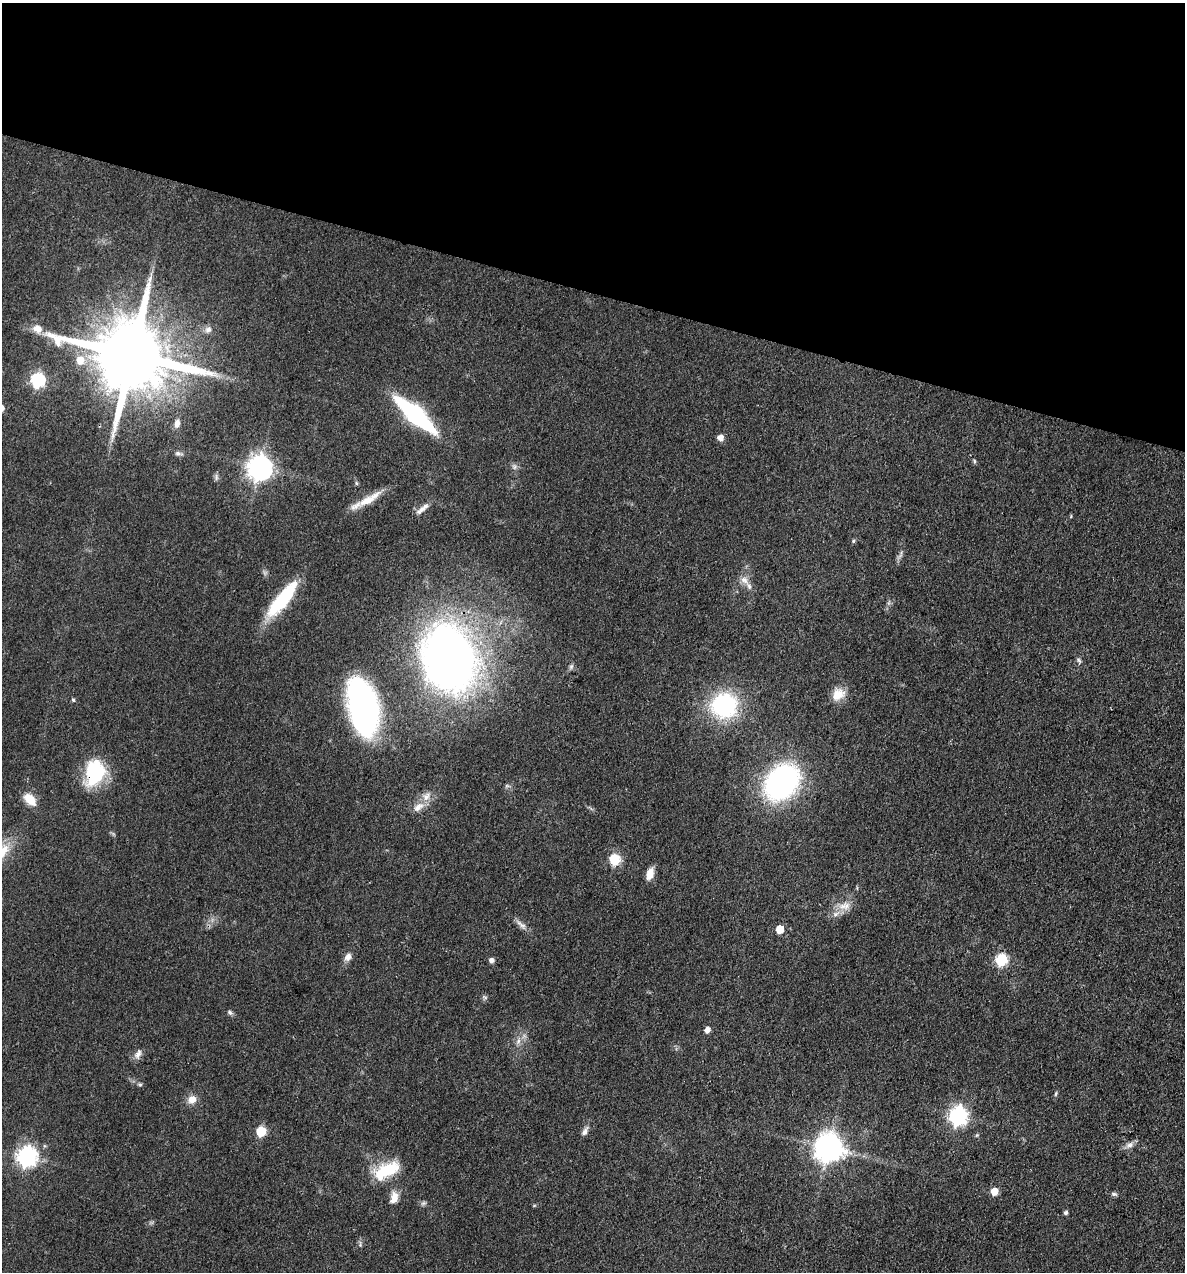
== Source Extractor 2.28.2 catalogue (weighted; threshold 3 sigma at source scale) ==
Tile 2 of 4 x 4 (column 2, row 1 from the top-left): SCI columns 1428-2610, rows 3811-5080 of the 5098 x 5081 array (HDU 1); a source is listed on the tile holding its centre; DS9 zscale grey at full resolution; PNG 1187 x 1274 px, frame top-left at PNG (2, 3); no overlay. Shown black and unused: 23% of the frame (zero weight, under 3 of 4 exposures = <1% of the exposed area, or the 3 px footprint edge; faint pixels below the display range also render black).
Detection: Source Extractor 2.28.2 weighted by HDU 2 'WHT'; one run over the whole footprint, this tile lists its part. Background 0.078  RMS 0.0068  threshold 0.0305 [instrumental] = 3 sigma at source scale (4.5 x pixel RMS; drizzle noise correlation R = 1.50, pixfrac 1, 0.05/0.05 arcsec/px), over >= 5 px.
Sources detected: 64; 3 inside a brighter listed object's ellipse — not listed separately; the other 61 listed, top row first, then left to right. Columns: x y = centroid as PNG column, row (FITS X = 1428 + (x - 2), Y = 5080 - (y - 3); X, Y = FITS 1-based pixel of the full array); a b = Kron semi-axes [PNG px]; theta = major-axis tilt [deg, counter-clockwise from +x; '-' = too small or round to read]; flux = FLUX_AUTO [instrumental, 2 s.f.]
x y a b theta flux
37 329 13 10 -22 6.5
208 330 10 8 56 3
132 355 22 17 -17 11000
80 360 8 8 - 10
38 380 7 6 - 120
415 414 25 9 -42 190
177 423 11 6 81 3.8
720 438 7 7 - 3.6
178 453 9 5 -20 1.8
974 461 6 4 -88 0.96
514 467 8 6 -70 2
260 468 8 8 - 680
216 477 10 5 -90 1.8
369 499 38 9 32 13
421 510 17 6 44 4.4
1071 516 4 3 - 0.68
853 541 5 5 - 0.97
901 554 13 3 75 1.9
744 580 12 9 -37 4.7
282 599 46 13 51 44
449 658 54 41 -72 530
1079 660 9 5 -46 1.5
571 666 8 5 63 1.6
838 694 18 14 42 9.7
73 700 5 4 - 0.96
724 705 21 19 11 90
363 707 41 20 -78 300
95 772 29 21 78 44
781 782 28 21 46 180
507 786 7 4 -18 1.1
30 799 17 10 -45 11
418 807 17 10 40 6.7
614 859 6 6 - 51
650 874 13 7 73 7
844 906 19 10 11 7.9
521 925 18 6 -37 3.8
780 929 6 5 - 17
348 957 11 8 59 3.8
491 960 5 5 - 2.8
1002 960 6 6 - 69
485 997 7 5 -31 1.3
230 1012 8 5 -39 1.6
707 1030 5 5 - 4.1
518 1041 9 6 69 2.9
138 1054 13 8 59 3.7
140 1084 6 5 - 1
1056 1094 7 4 71 1
192 1099 11 10 - 6.2
958 1116 8 7 - 270
261 1131 6 5 - 38
585 1132 11 6 62 3.1
1130 1145 10 7 23 3.3
829 1148 9 9 - 970
27 1157 8 7 - 360
387 1170 34 15 26 28
994 1191 5 5 - 11
1114 1194 8 5 -15 1.6
394 1197 16 9 74 6.5
423 1203 8 6 20 1.5
534 1205 6 4 1 0.7
1066 1213 4 4 - 1.8
Overlapping masked pixels (flux is a lower limit): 2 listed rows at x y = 132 355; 95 772